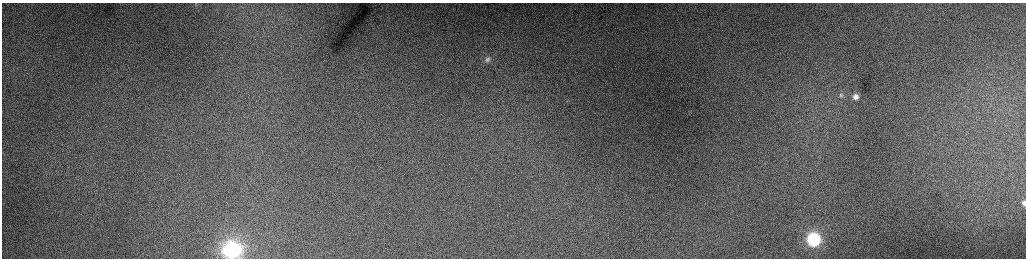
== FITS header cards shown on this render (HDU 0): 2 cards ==
NAXIS1  =                 2048 /fastest changing axis
NAXIS2  =                  512 /next to fastest changing axis

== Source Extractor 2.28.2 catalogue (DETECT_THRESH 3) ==
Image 2048 x 512 px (HDU 0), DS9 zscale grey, zoomed out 1/2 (1 PNG px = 2 x 2 image px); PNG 1028 x 260 px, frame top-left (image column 1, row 511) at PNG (2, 3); no overlay
Background 184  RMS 2.5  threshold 7.4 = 3 sigma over >= 5 px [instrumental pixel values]
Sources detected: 6; all 6 listed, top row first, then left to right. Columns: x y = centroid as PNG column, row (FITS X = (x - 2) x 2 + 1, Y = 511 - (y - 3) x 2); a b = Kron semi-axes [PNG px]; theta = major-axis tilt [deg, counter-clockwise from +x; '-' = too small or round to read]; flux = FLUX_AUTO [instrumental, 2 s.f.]
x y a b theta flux
487 59 7 6 - 1500
841 95 8 7 - 1700
856 97 8 7 - 3000
1024 203 7 5 -89 1900
813 239 10 9 - 57000
232 250 15 13 2 55000
At the frame edge (FLAGS 8, measured only in part): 2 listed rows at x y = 1024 203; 232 250